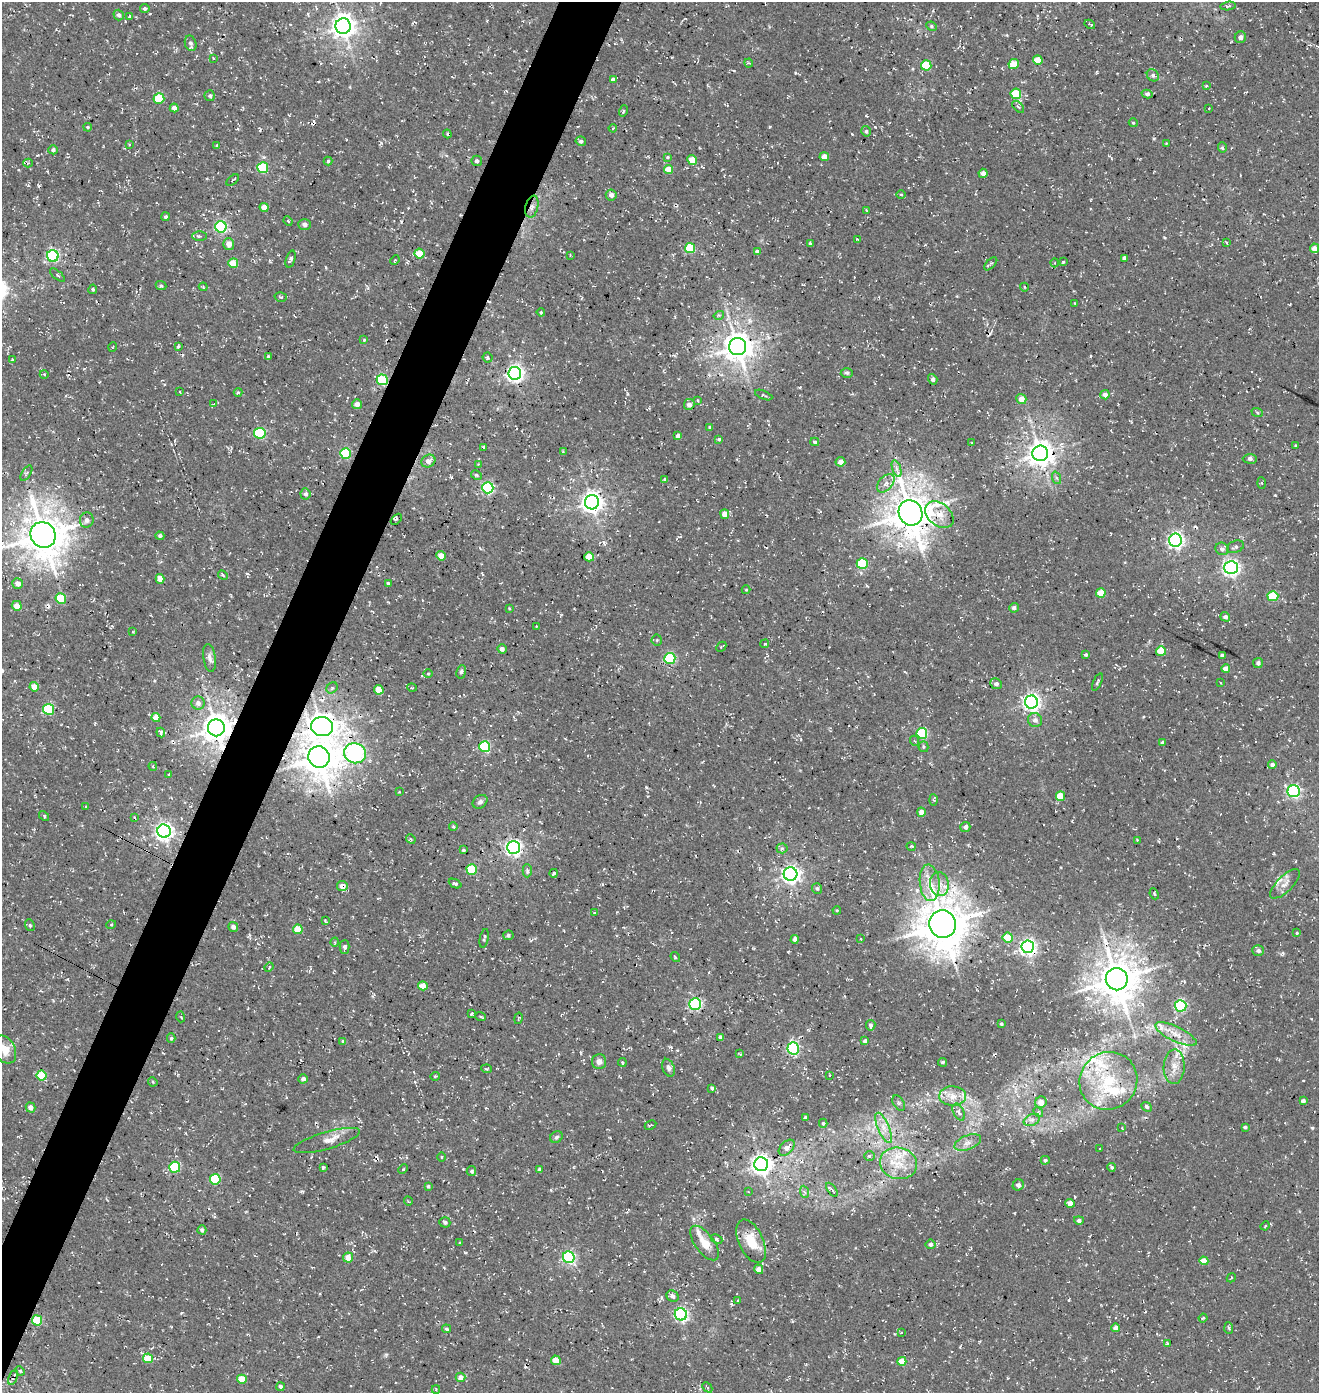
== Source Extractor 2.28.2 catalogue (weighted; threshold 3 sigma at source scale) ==
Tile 7 of 4 x 4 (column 3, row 2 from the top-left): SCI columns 2968-4284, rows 2903-4293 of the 5867 x 5812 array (HDU 1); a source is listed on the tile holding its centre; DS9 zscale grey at full resolution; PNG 1321 x 1395 px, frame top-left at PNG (2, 2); each listed source drawn as its Kron ellipse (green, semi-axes under 4 px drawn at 4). Shown black and unused: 4% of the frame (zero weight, under 3 of 4 exposures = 8% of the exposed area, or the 3 px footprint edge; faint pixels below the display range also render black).
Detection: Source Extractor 2.28.2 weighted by HDU 2 'WHT'; one run over the whole footprint, this tile lists its part. Background 0.00286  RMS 0.0023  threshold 0.0102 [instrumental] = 3 sigma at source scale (4.5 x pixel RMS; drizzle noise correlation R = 1.50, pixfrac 1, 0.0396/0.0396 arcsec/px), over >= 5 px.
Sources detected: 368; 7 cosmic-ray / hot-pixel residue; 1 long thin detection or spike segment (spike, bleed or trail) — neither listed nor drawn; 12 inside a brighter listed object's ellipse — not listed separately; the other 348 listed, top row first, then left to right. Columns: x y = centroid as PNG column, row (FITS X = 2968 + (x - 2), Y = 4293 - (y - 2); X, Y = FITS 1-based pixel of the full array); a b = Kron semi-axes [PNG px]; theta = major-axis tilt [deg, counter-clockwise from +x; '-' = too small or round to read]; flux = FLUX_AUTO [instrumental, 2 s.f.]
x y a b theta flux
1228 6 7 4 8 0.46
145 8 4 4 - 0.45
119 15 5 5 - 0.66
129 16 4 3 - 0.32
1090 24 5 2 - 0.37
343 26 7 7 - 210
932 26 5 4 - 0.34
1240 37 6 5 - 0.87
191 43 8 5 -72 0.77
213 58 3 2 - 0.16
1038 60 5 4 - 3.8
749 63 4 4 - 0.27
1014 64 5 5 - 3.8
926 65 5 5 - 7
1153 75 6 5 - 0.54
613 79 4 4 - 0.68
1206 86 4 3 - 0.22
1016 94 5 5 - 5.7
1147 94 5 4 - 0.61
210 96 5 5 - 0.48
159 99 5 5 - 6.2
1018 107 7 3 -45 0.3
174 108 4 4 - 1.1
1209 108 3 2 - 0.21
623 111 5 3 - 0.24
1133 123 4 4 - 0.29
88 127 4 3 - 0.28
613 128 4 3 - 0.25
866 131 5 5 - 0.46
447 134 4 3 - 0.27
581 141 5 4 - 0.55
1166 143 4 2 - 0.15
129 144 4 2 - 0.15
217 146 4 3 - 0.27
1222 148 5 4 - 0.49
53 150 5 4 - 0.6
667 157 4 4 - 0.27
824 157 4 4 - 1.5
692 160 5 4 - 3.1
328 161 4 4 - 0.35
477 161 5 5 - 0.56
28 163 4 4 - 0.25
263 168 5 5 - 14
668 169 5 4 - 3.3
983 173 4 4 - 1.4
233 180 7 3 39 0.32
901 194 5 3 - 0.28
611 195 5 5 - 0.79
264 207 4 4 - 2.1
532 207 11 6 77 1
866 210 3 2 - 0.16
166 217 4 4 - 0.61
288 221 5 3 - 0.25
305 224 6 5 - 0.82
221 227 6 5 - 31
199 236 7 4 -1 0.41
858 240 3 2 - 0.23
1227 243 3 2 - 0.16
229 244 6 5 - 1.8
810 244 4 3 - 0.44
690 248 5 5 - 11
1314 248 5 4 - 1.8
757 252 4 4 - 0.86
419 253 5 5 - 4.2
570 255 3 3 - 0.17
53 256 6 5 - 33
1124 258 4 4 - 0.8
291 259 9 4 71 0.5
395 260 5 3 - 0.24
1063 262 3 2 - 0.22
233 263 5 5 - 4.6
1055 263 4 3 - 0.24
991 264 8 3 45 0.34
57 275 9 2 -41 0.26
161 285 5 4 - 0.41
203 287 4 3 - 0.23
1024 287 4 3 - 0.19
93 289 4 4 - 0.4
281 297 6 4 -14 0.38
1075 303 3 2 - 0.2
541 312 4 3 - 0.22
719 315 5 3 - 0.29
364 340 4 4 - 0.21
178 346 4 2 - 0.32
113 347 5 3 - 0.19
738 347 8 8 - 330
268 356 4 3 - 0.28
487 358 5 5 - 0.38
12 359 2 2 - 0.25
515 373 6 6 - 83
847 373 6 5 - 0.42
44 374 4 3 - 0.23
933 379 5 4 - 0.62
382 380 5 5 - 19
180 392 3 2 - 0.13
238 392 4 4 - 0.28
764 395 9 3 -22 0.34
1105 395 4 4 - 1.4
1021 399 5 5 - 2
698 401 4 2 - 0.21
214 404 3 2 - 0.13
357 404 5 5 - 1.5
689 404 5 5 - 1.4
1257 412 6 3 -21 0.29
710 427 3 3 - 0.32
260 433 6 5 - 19
678 436 4 4 - 1.2
719 439 4 3 - 0.39
815 442 4 3 - 0.43
972 443 4 2 - 0.14
1295 445 3 3 - 0.22
483 447 3 3 - 0.38
563 452 4 3 - 0.25
346 453 5 5 - 17
1040 453 8 7 - 250
1250 459 7 4 -2 0.52
428 461 7 6 - 1.1
840 462 5 5 - 1.3
478 464 3 3 - 0.15
897 469 9 4 -71 0.65
26 473 9 3 59 0.38
476 475 6 4 -27 0.38
1057 478 6 4 -69 0.43
665 479 4 3 - 0.5
886 483 11 6 49 1.3
1262 483 6 4 -87 0.3
488 488 5 5 - 33
305 494 5 5 - 0.57
592 502 7 7 - 150
910 513 13 11 -62 660
725 514 5 4 - 2.3
939 515 16 11 -40 2.5
396 519 6 2 45 0.25
87 520 7 6 - 0.86
43 535 13 12 - 640
160 536 4 4 - 0.45
1175 540 6 6 - 69
1235 547 9 6 23 0.57
1222 549 7 6 - 0.8
441 556 4 4 - 2.7
589 557 5 4 - 4.9
862 564 5 5 - 17
1231 567 6 6 - 78
223 575 5 3 - 0.29
160 579 5 4 - 2.5
18 583 5 5 - 1.4
388 583 3 3 - 0.36
746 590 4 4 - 0.21
1101 593 5 4 - 3.8
1273 596 5 5 - 9.3
61 599 5 5 - 9.8
17 606 5 5 - 2.2
509 608 3 2 - 0.18
1014 608 5 4 - 0.66
1225 617 5 4 - 0.75
536 626 3 2 - 0.18
133 632 3 3 - 0.17
657 640 5 5 - 0.33
765 644 4 3 - 0.22
721 647 5 3 - 0.21
502 649 5 4 - 0.93
1161 651 5 4 - 4.5
1086 655 3 3 - 0.42
1222 655 4 3 - 0.65
209 658 14 6 -82 1.1
670 658 5 5 - 22
1258 663 5 5 - 0.64
1226 669 4 4 - 1.8
461 672 7 4 81 0.66
428 673 4 3 - 0.22
1097 682 9 3 65 0.35
1221 683 3 2 - 0.15
996 684 6 5 - 0.79
34 687 5 4 - 2.6
332 688 6 5 - 0.46
412 688 5 3 - 0.22
379 690 5 4 - 4.3
1031 702 6 6 - 84
198 703 6 6 - 0.98
49 709 5 5 - 18
156 718 4 4 - 3.1
1035 720 7 6 - 0.92
322 727 11 9 -3 240
216 728 8 8 - 350
161 733 5 3 - 0.58
922 733 5 5 - 15
915 741 5 3 - 0.28
1162 743 4 3 - 0.5
485 747 5 5 - 20
923 747 5 5 - 0.34
355 753 11 10 - 72
319 757 11 10 - 510
1272 765 4 4 - 0.83
153 766 4 3 - 0.28
168 775 3 3 - 0.24
1294 791 6 6 - 44
399 792 3 2 - 0.19
1060 796 4 4 - 4.3
934 800 5 3 - 0.3
480 802 8 6 35 0.67
85 807 4 2 - 0.19
921 812 4 4 - 1.8
44 816 6 3 -47 0.27
134 817 3 2 - 0.24
453 826 4 3 - 0.31
965 827 5 5 - 0.89
164 831 7 6 - 94
411 839 5 4 - 0.27
1137 840 4 2 - 0.19
911 846 5 3 - 0.21
513 847 6 6 - 78
782 848 5 5 - 0.42
463 850 3 3 - 0.34
472 869 5 5 - 10
527 871 7 4 -89 0.53
554 873 4 3 - 0.35
790 874 7 6 - 96
930 883 18 10 -84 3.5
455 884 7 4 -25 0.39
939 884 12 9 -79 2.2
1285 884 19 7 45 1.6
342 886 5 5 - 1.5
817 888 5 5 - 0.54
1154 894 6 3 -67 0.29
837 910 4 3 - 0.19
595 913 3 3 - 0.5
325 921 4 2 - 0.31
943 924 14 13 - 790
30 925 6 4 -68 0.38
111 925 5 3 - 0.22
233 927 5 4 - 0.78
298 929 5 4 - 4.8
1297 933 3 3 - 0.24
508 935 5 4 - 0.56
1008 937 5 5 - 4.9
484 938 9 3 79 0.39
795 939 4 4 - 1.1
861 939 3 2 - 0.15
335 942 5 3 - 0.19
345 947 7 5 90 0.84
1028 947 6 6 - 76
1258 951 6 5 - 0.73
675 957 5 3 - 0.31
269 967 5 3 - 0.22
1117 979 11 11 - 650
423 986 5 4 - 2.4
695 1004 6 5 - 35
1181 1006 6 5 - 29
471 1014 4 3 - 0.43
480 1016 5 3 - 0.26
181 1017 5 3 - 0.22
518 1018 6 2 77 0.2
1001 1024 3 3 - 0.33
871 1025 5 4 - 0.51
1176 1034 22 7 -26 2.7
721 1037 4 4 - 0.91
171 1038 5 4 - 0.33
343 1041 4 4 - 0.33
865 1041 4 4 - 0.89
793 1048 6 5 - 32
5 1049 15 10 -61 3.3
740 1054 3 2 - 0.32
599 1061 7 7 - 1
622 1062 4 3 - 0.22
943 1062 4 4 - 0.5
1174 1067 17 10 88 2.7
668 1068 9 6 -69 0.76
487 1069 5 3 - 0.29
41 1075 5 5 - 8.1
829 1075 3 3 - 0.22
435 1076 5 3 - 0.2
303 1079 4 4 - 0.78
1108 1081 29 28 - 15
153 1082 5 3 - 0.24
712 1088 3 3 - 0.38
953 1096 13 10 -1 2.7
1303 1101 4 4 - 0.95
1041 1102 6 5 - 2
899 1103 8 5 -57 0.56
30 1107 5 4 - 1.3
1146 1107 5 4 - 0.5
959 1112 9 5 -64 0.83
1038 1112 5 4 - 0.33
805 1118 4 3 - 0.61
1032 1120 8 5 26 0.85
823 1123 4 4 - 0.34
650 1125 6 2 28 0.27
1245 1127 4 3 - 0.49
884 1128 16 5 -67 2
1122 1128 3 2 - 0.19
556 1137 7 5 35 0.49
327 1140 34 8 16 2.4
968 1142 14 7 21 1.5
787 1148 9 6 45 1.6
1100 1149 3 2 - 0.16
869 1156 5 4 - 0.36
441 1157 4 3 - 0.2
1045 1160 4 4 - 0.41
898 1163 19 15 -16 5.1
761 1164 7 7 - 140
175 1167 5 5 - 12
1112 1167 4 4 - 0.4
323 1168 4 3 - 0.59
403 1169 5 3 - 0.25
540 1169 4 4 - 0.74
471 1171 5 5 - 0.45
215 1179 5 5 - 11
1018 1185 6 5 - 0.91
428 1186 4 4 - 0.32
832 1190 8 3 -54 0.51
748 1192 3 3 - 0.22
805 1192 6 4 -69 0.39
408 1201 5 3 - 0.18
1070 1203 5 4 - 1.6
1079 1220 5 4 - 0.63
445 1222 5 5 - 0.46
1265 1226 5 3 - 0.21
202 1230 4 4 - 0.69
716 1239 6 3 -26 0.34
751 1241 23 12 -65 5
460 1243 4 3 - 0.24
705 1243 20 9 -53 3.8
931 1244 5 5 - 0.68
569 1257 6 5 - 35
348 1258 5 5 - 2.3
1204 1261 4 4 - 2.6
759 1269 5 4 - 1.3
1231 1278 5 2 - 0.19
672 1296 6 5 - 0.98
738 1301 3 3 - 0.3
681 1314 6 6 - 45
1203 1318 4 3 - 0.23
37 1320 5 5 - 11
1116 1328 4 4 - 1.6
1229 1328 6 4 -86 0.43
446 1329 4 4 - 0.38
901 1333 4 2 - 0.17
1167 1344 4 3 - 0.38
148 1358 5 4 - 5.1
556 1360 5 4 - 3.3
902 1361 4 4 - 3.3
20 1371 5 4 - 0.37
13 1377 8 4 69 0.76
460 1377 5 4 - 1.5
242 1379 5 4 - 4.6
281 1387 4 4 - 0.69
707 1387 6 3 -46 0.27
436 1390 4 3 - 0.35
Overlapping masked pixels (flux is a lower limit): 14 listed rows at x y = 532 207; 382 380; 1040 453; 910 513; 322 727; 216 728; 355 753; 319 757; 342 886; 943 924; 1117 979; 695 1004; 761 1164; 13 1377
Isophote crosses this tile's border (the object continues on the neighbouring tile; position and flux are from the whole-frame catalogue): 1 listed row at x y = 5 1049